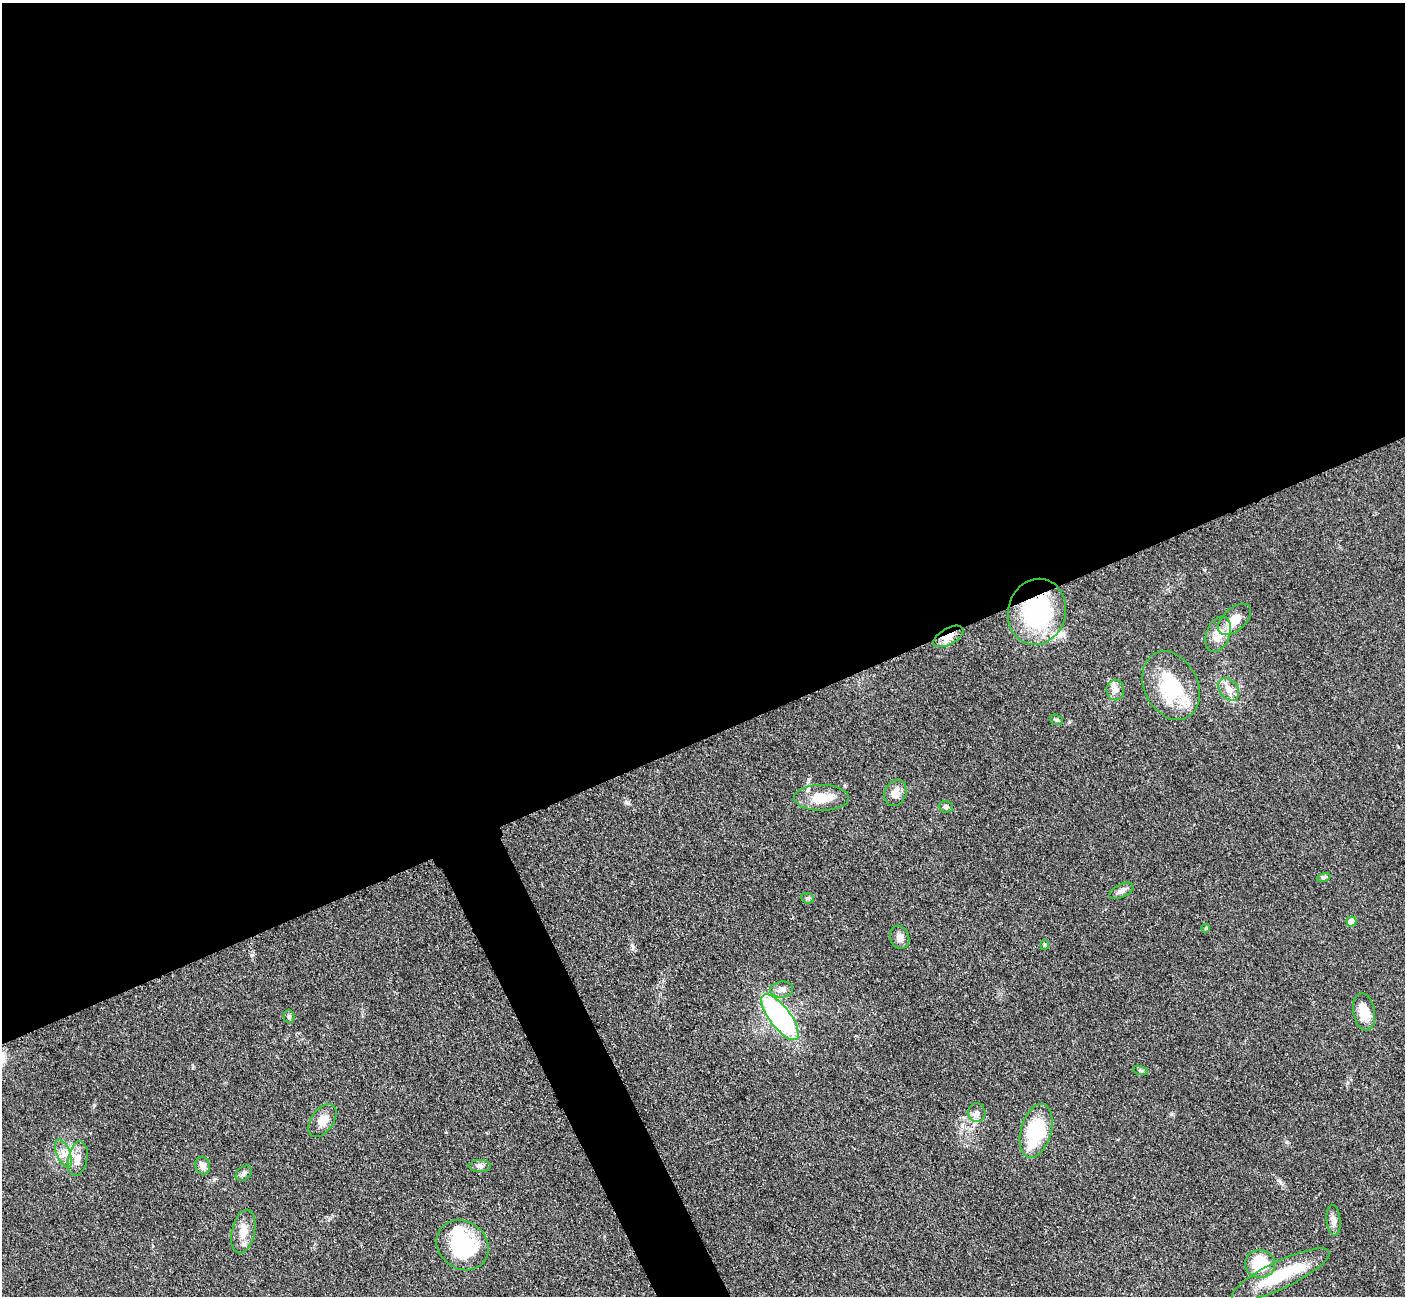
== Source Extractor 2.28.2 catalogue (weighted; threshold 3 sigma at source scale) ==
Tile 2 of 4 x 4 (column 2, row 1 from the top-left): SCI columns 1421-2823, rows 4180-5473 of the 5647 x 5638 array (HDU 1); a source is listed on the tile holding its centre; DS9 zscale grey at full resolution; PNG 1407 x 1298 px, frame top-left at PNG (2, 3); each listed source drawn as its Kron ellipse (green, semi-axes under 4 px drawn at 4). Shown black and unused: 59% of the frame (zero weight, under 3 of 4 exposures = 2% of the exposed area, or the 3 px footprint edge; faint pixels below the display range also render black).
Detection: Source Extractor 2.28.2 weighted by HDU 2 'WHT'; one run over the whole footprint, this tile lists its part. Background 0.0833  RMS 0.0058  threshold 0.026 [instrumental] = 3 sigma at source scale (4.5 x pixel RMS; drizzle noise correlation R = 1.50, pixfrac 1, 0.05/0.05 arcsec/px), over >= 5 px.
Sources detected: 38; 1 inside a brighter object's white glare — neither listed nor drawn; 1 inside a brighter listed object's ellipse — not listed separately; the other 36 listed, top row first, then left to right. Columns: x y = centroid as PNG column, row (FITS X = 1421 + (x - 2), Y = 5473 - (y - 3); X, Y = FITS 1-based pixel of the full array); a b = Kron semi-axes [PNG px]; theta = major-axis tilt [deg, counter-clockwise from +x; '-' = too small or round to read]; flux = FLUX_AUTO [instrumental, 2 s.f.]
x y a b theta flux
1037 612 33 29 75 74
1235 619 20 11 42 9.2
1218 634 18 11 68 9.8
948 636 16 8 30 7.2
1171 686 36 27 -63 38
1229 689 12 9 -52 5.3
1115 690 10 9 - 3.4
1056 720 7 5 -18 0.98
895 793 13 10 66 5.5
821 798 27 13 -1 13
946 806 7 6 - 1.7
1324 877 7 4 18 1
1121 891 13 6 26 2.7
808 898 7 5 -21 1.1
1351 921 5 5 - 7.9
1206 928 4 3 - 0.53
900 937 12 9 -71 3.6
1045 945 5 4 - 0.67
782 990 11 8 6 3.3
1364 1012 19 11 -79 11
289 1016 6 5 - 1.1
780 1017 28 10 -53 120
1140 1070 8 3 -19 0.88
977 1113 9 8 - 2.7
322 1120 18 11 55 6.7
1036 1131 28 15 74 34
63 1153 14 7 -67 4.3
78 1159 17 9 79 5.8
203 1166 9 7 -72 3.8
480 1166 11 6 0 2.1
244 1173 9 6 40 1.9
1333 1220 15 7 -84 3.5
243 1231 22 11 78 7.8
463 1245 27 23 -37 44
1260 1264 15 14 - 24
1281 1275 54 13 26 31
Overlapping masked pixels (flux is a lower limit): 2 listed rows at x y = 1037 612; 948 636
Unlisted compact peaks at least as high as the median listed source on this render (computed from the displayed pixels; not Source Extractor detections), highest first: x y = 628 803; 1287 1142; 251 955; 1280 1182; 1171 1114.